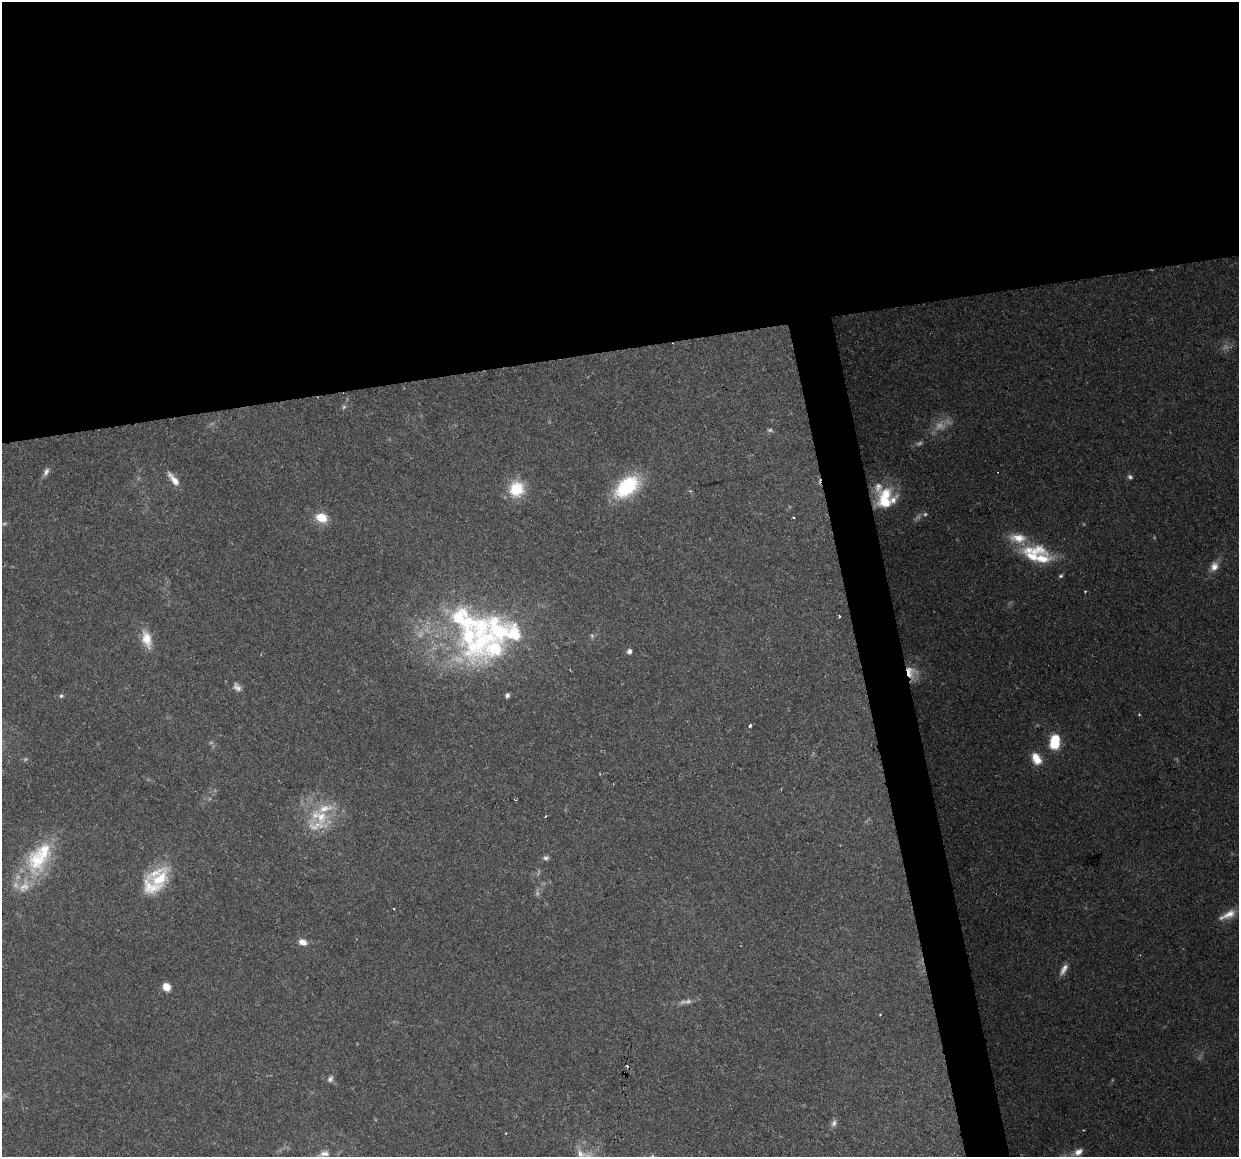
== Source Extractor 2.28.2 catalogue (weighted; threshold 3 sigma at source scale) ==
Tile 2 of 4 x 4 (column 2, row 1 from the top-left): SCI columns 1239-2475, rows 3546-4700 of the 4950 x 4733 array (HDU 1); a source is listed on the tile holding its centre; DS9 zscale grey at full resolution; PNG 1241 x 1159 px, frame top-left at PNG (2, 2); no overlay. Shown black and unused: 33% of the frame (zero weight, under 2 of 3 exposures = <1% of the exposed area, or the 3 px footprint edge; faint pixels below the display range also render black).
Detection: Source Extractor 2.28.2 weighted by HDU 2 'WHT'; one run over the whole footprint, this tile lists its part. Background 0.15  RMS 0.0064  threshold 0.0286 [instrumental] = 3 sigma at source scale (4.5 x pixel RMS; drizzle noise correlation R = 1.50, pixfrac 1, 0.0396/0.0396 arcsec/px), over >= 5 px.
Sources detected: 68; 11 too faint to see at this stretch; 1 cosmic-ray / hot-pixel residue — not listed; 14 inside a brighter listed object's ellipse — not listed separately; the other 42 listed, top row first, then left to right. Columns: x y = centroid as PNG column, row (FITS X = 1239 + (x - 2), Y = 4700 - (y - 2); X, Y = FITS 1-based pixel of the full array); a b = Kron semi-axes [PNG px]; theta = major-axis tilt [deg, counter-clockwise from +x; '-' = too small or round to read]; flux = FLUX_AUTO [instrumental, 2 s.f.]
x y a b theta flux
46 472 11 6 62 2.6
1130 477 8 6 -40 1.7
174 479 20 7 -51 6.5
627 487 30 18 38 47
516 489 18 17 - 23
885 499 26 17 81 29
925 514 7 5 4 1.5
793 517 3 3 - 1.1
321 518 16 11 -16 12
1032 556 34 29 40 32
1214 566 13 10 71 5.7
1060 576 6 5 - 1.2
1085 591 3 2 - 0.6
839 617 3 3 - 1.2
592 636 7 5 -88 1.2
147 639 23 12 -75 12
481 642 89 35 41 110
629 651 5 4 - 3.3
910 672 16 13 -67 9.7
237 687 13 8 -50 3.4
507 695 5 4 - 2
61 696 6 5 - 1.2
1139 714 4 4 - 0.62
750 726 4 3 - 1.3
1055 742 16 11 81 21
1036 759 15 10 -59 11
545 816 3 2 - 0.96
321 817 21 18 12 20
546 858 7 6 - 1.8
37 861 35 31 -81 41
159 879 36 20 51 27
393 909 3 2 - 0.85
1228 915 24 9 24 7.8
303 942 10 8 -18 4.9
1064 969 17 7 61 4.6
166 987 9 7 -57 6.9
880 1015 3 2 - 0.59
330 1079 9 7 60 2.2
834 1123 10 7 74 2.6
1078 1152 16 9 32 6.4
324 1154 17 8 12 5
581 1154 21 11 -34 9.7
Overlapping masked pixels (flux is a lower limit): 1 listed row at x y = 910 672
Isophote crosses this tile's border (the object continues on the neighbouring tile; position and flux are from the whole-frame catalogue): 1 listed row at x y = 581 1154